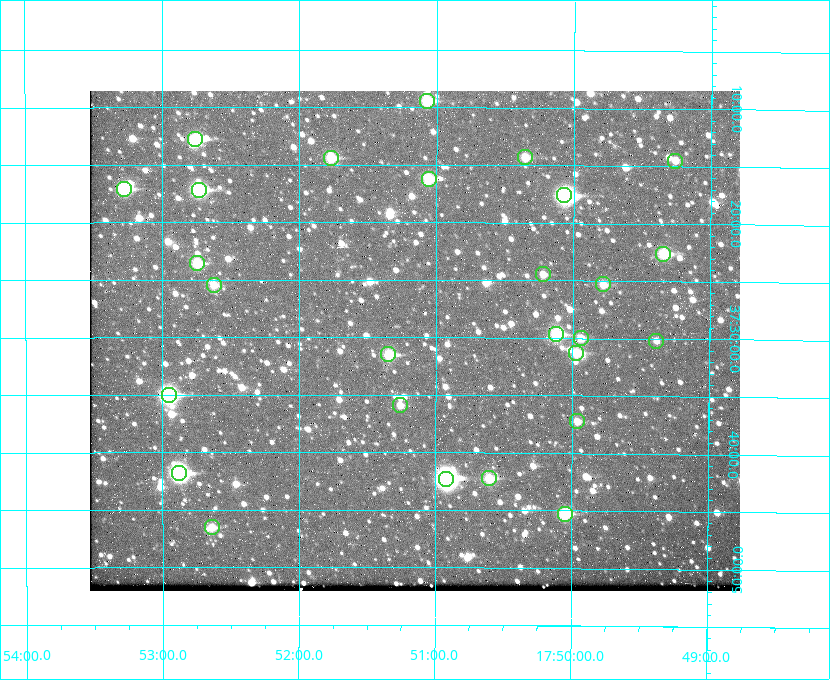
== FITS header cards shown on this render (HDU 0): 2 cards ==
NAXIS1  =                  650 / Width of table row in bytes
NAXIS2  =                  500 / Number of rows in table

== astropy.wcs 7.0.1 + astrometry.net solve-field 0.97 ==
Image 650 x 500 px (HDU 0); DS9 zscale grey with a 90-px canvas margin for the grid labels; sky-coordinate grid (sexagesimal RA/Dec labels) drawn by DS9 from the SOLVED WCS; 27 Tycho-2 reference stars matched to detected sources circled (green)
Header WCS: none
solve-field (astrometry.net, Tycho-2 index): SOLVED blind (the file carries no WCS)
Solved WCS: RA---TAN-SIP/DEC--TAN-SIP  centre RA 17:51:09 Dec +37:30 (267.79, +37.50 deg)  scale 5.22 arcsec/px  FOV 56.6' x 43.5'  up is +180 deg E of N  parity flipped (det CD > 0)
(file carries no celestial WCS; the grid is the blind solution)
Tycho-2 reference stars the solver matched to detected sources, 27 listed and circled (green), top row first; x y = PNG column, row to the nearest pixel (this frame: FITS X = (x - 90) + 1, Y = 500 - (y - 91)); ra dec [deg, ICRS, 3 dp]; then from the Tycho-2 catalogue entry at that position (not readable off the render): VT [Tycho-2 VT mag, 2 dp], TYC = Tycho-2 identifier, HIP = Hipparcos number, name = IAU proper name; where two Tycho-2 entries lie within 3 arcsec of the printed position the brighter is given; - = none
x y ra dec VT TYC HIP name
427 101 267.768 +37.157 9.98 2620-745-1 - -
195 139 268.189 +37.213 9.71 2620-542-1 - -
525 157 267.589 +37.238 11.09 2619-212-1 - -
331 158 267.943 +37.240 10.39 2620-505-1 - -
675 161 267.316 +37.242 12.03 2619-611-1 - -
429 179 267.764 +37.270 10.17 2620-784-1 - -
124 189 268.319 +37.285 9.88 2620-536-1 - -
199 190 268.183 +37.286 8.98 2620-786-1 87506 -
564 195 267.517 +37.293 8.96 2619-379-1 - -
663 254 267.335 +37.377 10.60 2619-634-1 - -
197 263 268.186 +37.393 10.44 2620-175-1 - -
543 274 267.555 +37.408 11.50 2619-358-1 - -
603 284 267.445 +37.422 11.17 2619-451-1 - -
214 285 268.156 +37.424 11.25 2620-712-1 - -
556 334 267.531 +37.495 10.07 2619-274-1 - -
581 338 267.485 +37.500 11.33 2619-40-1 - -
656 341 267.347 +37.503 12.15 3088-638-1 - -
576 353 267.494 +37.522 10.35 3088-270-1 - -
388 354 267.836 +37.525 9.96 3089-889-1 - -
169 395 268.239 +37.584 8.64 3089-755-1 - -
400 405 267.815 +37.598 11.54 3089-1081-1 - -
577 421 267.491 +37.621 11.40 3088-1284-1 - -
179 473 268.219 +37.697 8.93 3089-671-1 - -
489 478 267.652 +37.703 11.04 3089-693-1 - -
446 479 267.730 +37.705 8.13 3089-1203-1 87349 -
565 514 267.512 +37.755 10.10 3089-2332-1 - -
212 527 268.159 +37.775 11.22 3089-2245-1 - -